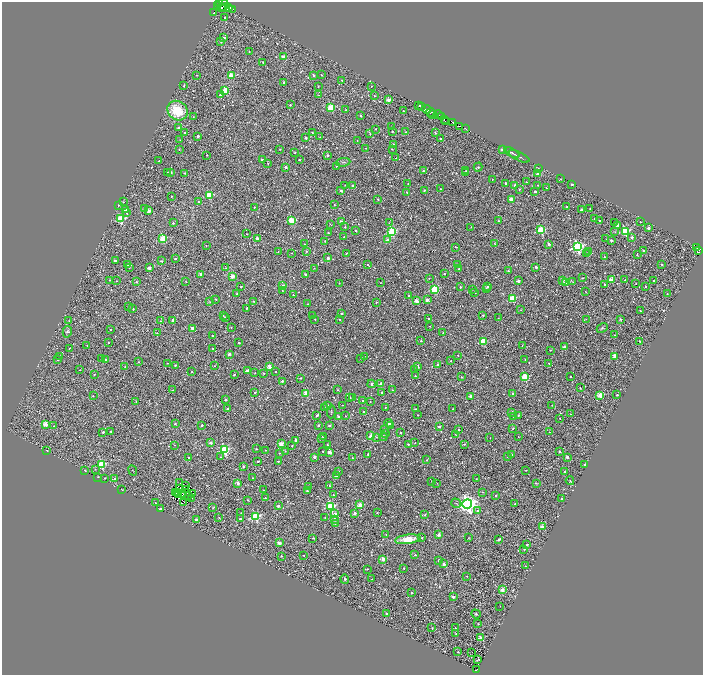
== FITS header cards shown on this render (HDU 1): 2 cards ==
NAXIS1  =                 1401
NAXIS2  =                 1346

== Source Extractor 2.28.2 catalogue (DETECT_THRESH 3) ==
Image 1401 x 1346 px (HDU 1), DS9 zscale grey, zoomed out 1/2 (1 PNG px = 2 x 2 image px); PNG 705 x 677 px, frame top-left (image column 1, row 1346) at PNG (2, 2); each listed source drawn as its Kron ellipse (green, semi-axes under 4 px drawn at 4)
Background 0.636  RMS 0.46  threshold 1.38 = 3 sigma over >= 5 px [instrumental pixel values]
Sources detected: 1065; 209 cannot appear on this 1/2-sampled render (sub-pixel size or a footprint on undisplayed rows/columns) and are neither listed nor drawn; of the other 856, the 500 brightest by FLUX_AUTO listed and drawn (356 fainter detections omitted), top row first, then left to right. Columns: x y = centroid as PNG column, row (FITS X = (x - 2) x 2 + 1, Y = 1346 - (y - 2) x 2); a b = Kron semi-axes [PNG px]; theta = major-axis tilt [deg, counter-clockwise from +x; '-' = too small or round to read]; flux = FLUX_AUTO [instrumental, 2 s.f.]
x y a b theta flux
219 3 3 2 - 980
224 5 6 2 62 3500
218 6 3 2 - 710
228 7 3 2 - 1900
221 8 4 3 - 1000
226 8 6 3 -3 2300
233 9 2 1 - 300
214 13 2 1 - 210
225 18 2 2 - 130
224 38 3 2 - 760
221 42 3 2 - 63
249 51 2 1 - 54
284 57 3 2 - 1200
263 62 4 2 - 120
196 75 2 2 - 72
313 75 2 2 - 440
321 75 2 2 - 63
231 76 3 3 - 3500
341 80 2 2 - 57
283 82 2 2 - 170
184 85 4 2 - 74
318 86 2 2 - 60
371 86 2 2 - 55
225 91 3 3 - 3100
220 94 2 2 - 140
319 95 3 2 - 50
375 96 2 2 - 50
388 100 3 2 - 1400
290 105 2 2 - 95
419 105 4 2 - 540
421 107 2 1 - 410
331 108 3 3 - 4400
427 109 4 2 - 1000
346 110 2 2 - 73
178 111 11 9 -38 3000
403 111 2 2 - 130
431 113 4 2 - 180
433 115 2 1 - 150
438 115 5 2 - 1300
361 116 2 2 - 200
193 117 2 2 - 57
442 117 2 2 - 480
444 119 3 3 - 940
445 121 2 1 - 140
453 123 2 1 - 670
460 126 3 2 - 2100
179 127 2 2 - 330
392 127 2 2 - 52
375 129 2 2 - 83
466 129 2 2 - 1200
392 131 2 2 - 110
406 132 2 2 - 63
185 133 2 2 - 170
312 133 2 2 - 100
435 133 3 2 - 77
370 134 4 2 - 92
198 136 2 2 - 340
320 137 3 3 - 64
306 138 2 2 - 170
441 139 2 2 - 220
180 140 2 2 - 61
357 140 2 2 - 70
393 145 2 2 - 180
366 148 2 1 - 58
179 149 3 2 - 60
280 149 2 2 - 60
392 149 2 1 - 56
502 149 2 2 - 350
295 152 3 2 - 100
512 153 8 3 -27 190
207 155 2 2 - 71
328 155 3 2 - 150
519 156 11 2 -25 140
396 158 2 2 - 83
262 160 3 2 - 300
299 160 2 2 - 130
159 161 2 2 - 84
343 162 7 3 8 150
268 163 2 2 - 83
336 166 2 2 - 93
286 167 2 2 - 480
478 167 4 3 - 140
538 168 3 3 - 100
423 171 2 2 - 120
466 171 3 2 - 77
167 172 2 2 - 53
171 172 2 2 - 220
185 173 2 2 - 98
465 173 3 2 - 97
538 173 2 2 - 1200
492 179 2 2 - 57
561 179 2 2 - 51
526 182 2 2 - 57
408 183 2 2 - 63
506 183 2 2 - 180
572 184 2 2 - 210
345 185 2 1 - 57
515 185 2 2 - 1000
538 185 2 2 - 67
353 186 2 2 - 880
546 188 2 2 - 59
441 189 2 1 - 54
519 189 2 2 - 74
424 190 3 3 - 130
341 191 2 2 - 230
535 191 2 2 - 230
407 192 3 2 - 92
209 195 3 3 - 4200
171 196 2 2 - 73
378 199 2 2 - 120
511 199 3 2 - 1200
198 201 3 2 - 98
123 202 2 2 - 64
118 205 3 2 - 70
334 205 2 2 - 50
254 207 2 2 - 72
567 207 2 2 - 79
590 208 2 1 - 50
144 209 3 3 - 160
126 210 2 2 - 1100
581 210 2 2 - 410
149 211 2 2 - 910
127 213 4 3 - 130
121 219 3 3 - 5400
595 219 2 1 - 56
292 220 3 3 - 3900
499 221 2 2 - 64
600 221 2 2 - 300
342 222 2 2 - 1600
615 222 3 2 - 51
641 222 2 1 - 55
173 223 2 2 - 170
389 223 2 2 - 86
330 224 3 1 - 55
617 226 2 2 - 1100
345 227 2 2 - 96
471 227 2 1 - 69
648 228 2 2 - 530
541 230 3 3 - 5000
356 231 2 2 - 130
392 231 3 3 - 7000
625 231 3 3 - 6400
328 232 2 2 - 80
615 232 3 3 - 71
247 234 2 2 - 51
344 237 3 1 - 61
632 237 2 2 - 500
257 238 2 2 - 750
163 239 3 3 - 4700
606 239 3 2 - 52
388 240 3 2 - 740
611 240 2 2 - 210
325 241 2 2 - 51
494 243 4 2 - 54
304 244 2 1 - 52
549 244 2 2 - 740
206 246 3 2 - 53
456 247 3 1 - 58
577 247 4 4 - 17000
697 248 2 1 - 98
306 251 3 2 - 110
589 251 2 2 - 360
644 251 2 2 - 850
698 251 4 1 - 86
278 252 2 2 - 66
291 253 2 2 - 62
346 253 2 2 - 95
586 254 2 2 - 85
637 254 3 2 - 98
604 257 2 2 - 180
328 258 2 2 - 660
175 259 2 2 - 220
115 261 2 2 - 210
161 261 3 2 - 94
128 264 2 2 - 99
457 264 2 2 - 57
662 264 2 2 - 81
368 265 3 2 - 82
129 267 2 1 - 50
536 267 2 2 - 390
149 268 3 2 - 660
226 268 4 3 - 90
314 268 2 1 - 56
459 269 2 2 - 210
508 271 2 2 - 160
305 274 2 2 - 250
444 274 2 2 - 160
201 275 2 2 - 1200
232 276 2 2 - 1400
429 278 2 2 - 78
583 278 2 1 - 58
110 280 3 2 - 72
611 280 3 2 - 2400
625 280 2 2 - 95
117 281 2 2 - 55
518 281 2 2 - 840
562 281 3 2 - 110
654 281 2 2 - 260
136 282 2 2 - 130
186 282 2 2 - 61
566 282 3 3 - 2800
573 282 3 3 - 72
339 283 2 2 - 61
380 283 2 1 - 55
636 283 2 2 - 110
604 285 2 2 - 210
283 286 3 2 - 800
488 286 2 2 - 180
646 286 2 2 - 130
241 287 2 2 - 80
460 287 2 2 - 120
486 288 2 2 - 75
434 289 3 3 - 6200
472 289 2 2 - 60
282 290 3 3 - 91
586 292 3 2 - 63
474 293 2 2 - 240
237 294 2 2 - 79
667 294 2 2 - 84
293 295 2 2 - 55
409 295 2 2 - 100
512 298 3 3 - 3300
216 299 2 2 - 100
427 300 3 2 - 640
253 301 2 2 - 100
417 301 3 3 - 1600
209 302 3 2 - 69
376 302 2 2 - 100
308 304 2 2 - 51
129 307 3 2 - 86
247 308 2 2 - 200
133 309 2 2 - 94
521 310 2 2 - 51
640 311 2 2 - 67
341 313 2 2 - 120
483 315 2 2 - 130
223 316 3 2 - 53
312 316 2 2 - 130
225 317 3 2 - 96
428 318 2 2 - 53
498 318 2 2 - 51
315 319 2 2 - 70
339 319 2 2 - 85
586 319 3 3 - 84
620 319 2 2 - 84
173 320 2 2 - 460
69 321 2 2 - 60
160 321 3 2 - 78
430 326 2 2 - 63
192 328 2 2 - 760
231 328 2 2 - 56
602 328 6 4 27 140
111 329 2 2 - 120
67 332 6 4 77 210
443 332 2 2 - 110
157 333 2 2 - 60
615 335 2 2 - 50
212 336 2 2 - 120
421 341 2 2 - 110
484 341 3 3 - 3900
640 341 2 2 - 120
239 342 2 2 - 150
108 343 2 2 - 90
522 345 2 1 - 51
87 346 2 2 - 62
564 347 2 2 - 930
69 348 3 1 - 72
213 349 2 2 - 79
550 350 2 2 - 74
229 354 2 2 - 920
458 355 2 2 - 78
60 356 2 2 - 71
365 356 4 2 - 58
615 357 2 2 - 1700
58 359 2 2 - 160
102 359 2 2 - 160
105 359 2 2 - 86
361 359 2 2 - 70
525 360 2 2 - 66
451 361 2 2 - 67
138 362 2 2 - 55
167 363 2 2 - 62
549 363 2 2 - 98
175 365 2 2 - 120
438 365 2 2 - 1100
125 366 2 2 - 52
214 366 2 2 - 62
418 366 4 2 - 140
270 367 3 2 - 1400
80 370 2 2 - 54
415 370 2 2 - 150
247 371 2 2 - 950
191 372 2 2 - 68
276 372 2 2 - 65
255 373 2 2 - 53
264 373 2 2 - 120
94 374 2 1 - 50
234 375 2 2 - 140
415 376 3 2 - 130
571 376 2 2 - 100
462 377 3 2 - 69
525 377 3 3 - 4200
300 378 3 3 - 92
282 381 2 2 - 250
372 384 4 3 - 150
381 384 2 2 - 960
580 388 2 2 - 66
173 390 3 3 - 73
338 390 3 2 - 73
392 390 2 2 - 64
255 392 2 2 - 140
381 392 2 2 - 120
306 393 2 2 - 2100
513 394 2 2 - 170
600 395 3 2 - 2600
617 395 2 2 - 120
93 396 3 2 - 62
471 396 2 2 - 1000
350 397 2 2 - 150
353 398 2 2 - 91
225 400 2 2 - 220
136 401 2 2 - 87
363 401 2 2 - 300
370 401 2 1 - 63
328 405 2 2 - 230
342 405 2 1 - 60
552 405 2 2 - 52
385 407 2 1 - 60
325 408 2 2 - 98
228 409 2 2 - 400
415 409 2 2 - 90
453 409 2 1 - 51
331 412 6 2 88 80
363 412 2 1 - 67
512 412 4 2 - 59
570 414 2 1 - 51
317 415 2 2 - 280
418 415 2 2 - 68
518 415 2 2 - 66
345 416 2 1 - 51
514 416 2 2 - 59
338 417 2 2 - 610
560 418 2 1 - 53
175 423 2 2 - 79
389 423 4 2 - 260
46 424 3 2 - 2000
202 425 2 2 - 190
318 425 2 2 - 270
329 425 2 2 - 200
391 425 2 2 - 1100
54 426 2 2 - 54
439 427 2 2 - 330
513 428 3 2 - 85
384 429 3 2 - 57
459 429 2 2 - 170
111 431 2 2 - 85
103 432 2 2 - 240
549 432 2 2 - 62
401 433 2 2 - 130
386 434 2 2 - 56
456 434 2 1 - 67
371 436 2 2 - 1100
323 437 4 2 - 90
376 437 3 3 - 53
383 437 4 2 - 130
518 437 2 2 - 52
490 438 2 1 - 52
322 439 3 2 - 66
296 440 2 2 - 510
210 443 2 2 - 650
415 443 2 2 - 68
281 444 3 2 - 1800
408 444 2 2 - 150
464 444 2 2 - 110
174 445 3 2 - 52
327 445 2 2 - 73
292 446 2 2 - 89
256 449 2 2 - 79
224 450 4 3 - 8000
266 450 2 1 - 66
47 451 2 2 - 150
285 451 3 2 - 83
323 451 2 1 - 56
559 451 2 2 - 300
330 452 3 2 - 1200
279 453 2 2 - 76
368 455 2 2 - 73
511 455 2 2 - 190
507 456 2 2 - 94
221 457 3 3 - 77
314 457 2 2 - 550
567 457 2 2 - 660
189 458 2 2 - 600
352 458 2 2 - 130
427 460 3 2 - 100
258 461 2 2 - 120
278 461 2 2 - 130
102 464 3 3 - 6200
584 465 2 2 - 100
243 467 2 2 - 140
95 469 3 3 - 60
85 470 2 2 - 59
133 470 5 2 - 56
526 470 2 2 - 83
338 471 2 2 - 71
565 471 2 2 - 100
336 476 2 2 - 610
98 477 2 2 - 150
104 478 2 2 - 57
253 478 2 2 - 110
115 479 2 2 - 720
476 479 2 2 - 50
432 481 2 2 - 130
570 481 4 3 - 110
179 483 2 1 - 80
238 483 2 2 - 700
437 483 2 2 - 51
536 483 4 3 - 70
185 486 3 2 - 62
308 486 2 2 - 51
329 486 3 2 - 180
180 488 2 1 - 56
122 489 3 2 - 71
186 489 2 1 - 59
263 490 2 2 - 65
307 491 2 2 - 85
483 492 3 2 - 99
175 493 3 2 - 82
178 493 2 1 - 97
183 493 2 2 - 180
178 494 2 1 - 80
193 494 3 1 - 57
333 495 2 2 - 76
189 496 4 2 - 220
496 496 3 3 - 110
192 498 3 1 - 69
265 498 2 2 - 72
561 499 2 2 - 160
247 500 2 2 - 65
156 503 2 2 - 68
183 503 2 1 - 57
456 503 5 3 - 89
467 504 5 4 - 67000
515 504 2 2 - 110
360 505 2 2 - 1800
278 506 2 2 - 290
330 506 4 3 - 8400
213 508 3 2 - 72
161 509 2 2 - 600
478 510 3 3 - 140
377 512 2 2 - 73
241 513 3 2 - 57
355 513 2 2 - 870
335 514 3 2 - 730
425 515 4 3 - 140
255 517 3 3 - 10000
325 517 2 2 - 93
219 518 2 2 - 85
241 519 3 2 - 250
335 519 2 2 - 770
196 520 2 2 - 950
335 524 3 2 - 64
543 527 2 2 - 1700
386 534 3 2 - 68
438 535 2 2 - 920
313 538 2 2 - 81
422 538 3 3 - 110
468 538 3 2 - 59
408 539 13 4 7 2000
499 540 2 2 - 520
279 543 2 2 - 980
527 544 2 2 - 170
524 549 2 2 - 110
304 555 2 2 - 55
415 555 2 2 - 96
281 556 2 2 - 83
383 559 3 2 - 1200
438 560 2 2 - 95
444 564 2 2 - 1000
525 566 2 1 - 71
403 568 2 2 - 93
367 569 2 2 - 54
467 576 2 2 - 53
345 579 5 3 - 170
372 579 2 2 - 71
502 590 2 2 - 1400
411 593 2 2 - 130
453 597 2 2 - 570
500 606 2 2 - 68
387 614 2 2 - 270
476 614 5 4 - 160
478 624 2 1 - 59
432 628 2 2 - 58
455 628 2 2 - 63
456 633 2 2 - 65
481 638 3 2 - 1900
457 652 2 2 - 99
472 652 2 1 - 74
478 660 4 2 - 150
476 670 3 2 - 540
At the frame edge (FLAGS 8, measured only in part): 1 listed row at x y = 219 3
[356 fainter detections neither listed nor drawn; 209 sub-pixel or undisplayed-footprint detections neither listed nor drawn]